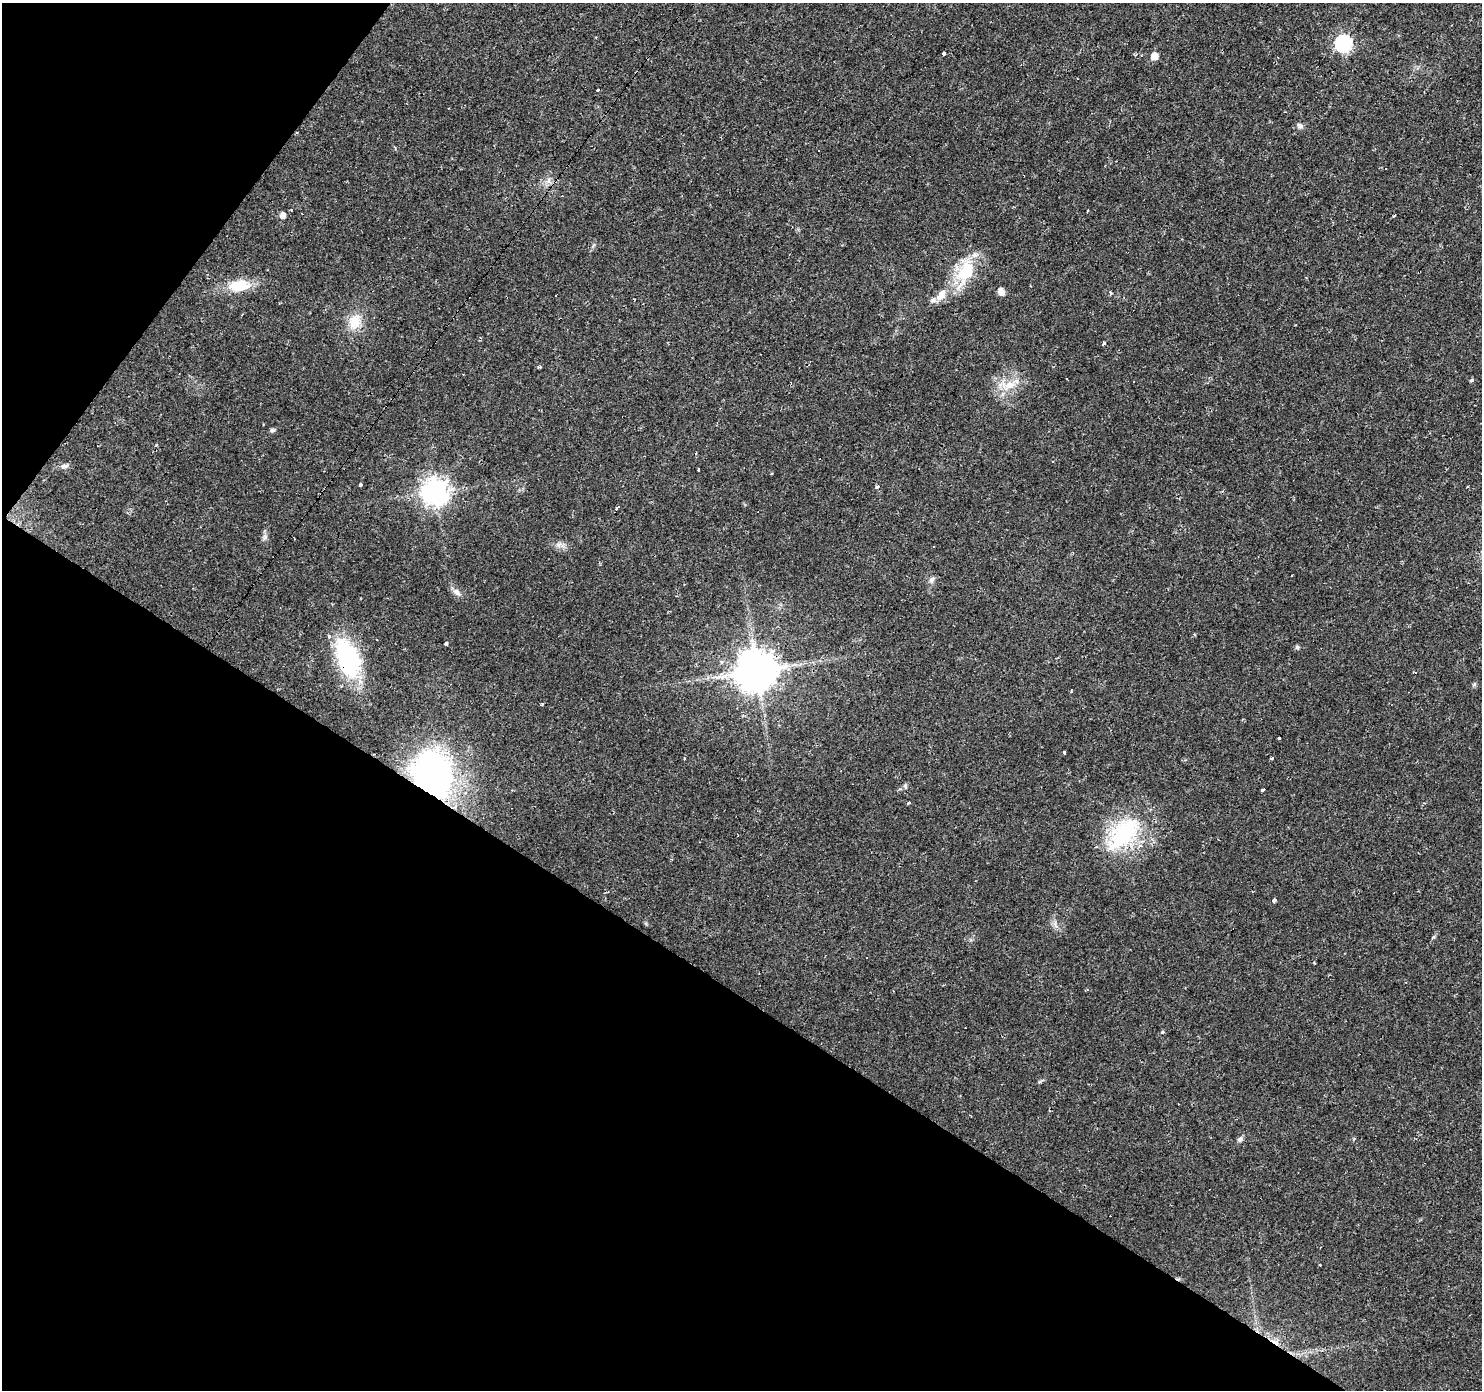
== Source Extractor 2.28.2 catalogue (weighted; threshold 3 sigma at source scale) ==
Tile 9 of 4 x 4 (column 1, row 3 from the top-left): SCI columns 1-1480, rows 1569-2956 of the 5924 x 5980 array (HDU 1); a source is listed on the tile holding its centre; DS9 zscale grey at full resolution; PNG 1484 x 1392 px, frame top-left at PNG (2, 3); no overlay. Shown black and unused: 34% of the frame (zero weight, under 2 of 3 exposures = <1% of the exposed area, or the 3 px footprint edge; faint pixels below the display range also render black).
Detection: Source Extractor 2.28.2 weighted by HDU 2 'WHT'; one run over the whole footprint, this tile lists its part. Background 0.0235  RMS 0.0031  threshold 0.014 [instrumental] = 3 sigma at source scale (4.5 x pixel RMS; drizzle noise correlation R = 1.50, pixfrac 1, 0.0396/0.0396 arcsec/px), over >= 5 px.
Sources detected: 66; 14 cosmic-ray / hot-pixel residue — not listed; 2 inside a brighter listed object's ellipse — not listed separately; the other 50 listed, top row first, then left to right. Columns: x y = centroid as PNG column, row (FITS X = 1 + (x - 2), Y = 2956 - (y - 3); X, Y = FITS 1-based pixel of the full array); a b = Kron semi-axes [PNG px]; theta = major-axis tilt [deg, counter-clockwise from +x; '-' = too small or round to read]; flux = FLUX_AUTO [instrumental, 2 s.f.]
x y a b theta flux
1343 44 7 7 - 73
944 53 4 3 - 1.4
1154 56 6 5 - 3.7
1300 126 8 6 -34 0.92
395 147 5 3 - 0.33
549 180 10 5 89 1.1
1087 211 3 2 - 0.32
283 215 6 5 - 2.1
1394 216 3 3 - 0.87
966 273 29 16 63 15
239 286 21 11 3 9.5
1001 291 8 6 -62 2
1110 293 5 3 - 0.35
941 295 18 10 52 3.7
355 322 22 16 75 6
1104 343 4 3 - 1.1
540 367 4 3 - 0.51
1471 380 5 4 - 0.47
1010 385 15 11 16 4.3
272 430 7 5 4 0.58
64 466 9 5 9 0.99
698 470 3 3 - 0.38
771 474 3 2 - 0.53
360 484 3 3 - 0.6
877 487 5 4 - 0.51
435 492 9 9 - 310
265 537 7 7 - 0.85
558 545 8 7 - 1.2
933 547 3 3 - 0.51
931 580 9 6 57 1
457 592 12 7 -36 1.6
446 643 5 3 - 3.3
1297 647 5 5 - 0.78
348 659 39 21 -68 36
757 671 11 11 - 1000
1474 684 6 4 2 0.45
1071 691 4 2 - 0.28
542 704 3 3 - 0.39
1279 738 3 3 - 1.4
1064 752 3 3 - 1.1
1271 759 3 3 - 2.1
434 775 32 25 -65 120
1263 790 4 3 - 2.8
909 802 4 3 - 1.9
1123 833 55 29 46 28
1275 900 3 3 - 14
866 958 3 2 - 0.45
1163 1032 5 3 - 0.32
1240 1139 7 6 - 0.97
1275 1342 14 6 -29 2.1
Overlapping masked pixels (flux is a lower limit): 5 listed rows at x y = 348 659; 757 671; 434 775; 1123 833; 1275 1342
Unlisted compact peaks at least as high as the median listed source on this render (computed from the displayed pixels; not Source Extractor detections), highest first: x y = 1433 937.